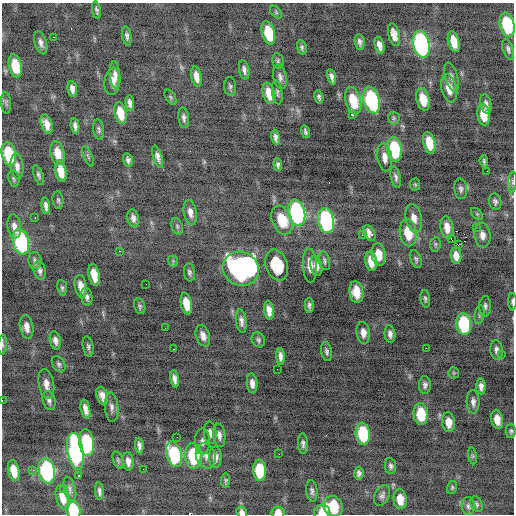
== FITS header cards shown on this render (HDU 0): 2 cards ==
NAXIS1  =                  512 / Axis length
NAXIS2  =                  512 / Axis length

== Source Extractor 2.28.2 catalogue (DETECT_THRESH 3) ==
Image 512 x 512 px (HDU 0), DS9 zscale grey, 1 PNG px = 1 image px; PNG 516 x 516 px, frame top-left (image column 1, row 512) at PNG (2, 3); each listed source drawn as its Kron ellipse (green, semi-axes under 4 px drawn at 4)
Background -0.9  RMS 1.1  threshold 3.23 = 3 sigma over >= 5 px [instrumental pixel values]
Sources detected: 192; all 192 listed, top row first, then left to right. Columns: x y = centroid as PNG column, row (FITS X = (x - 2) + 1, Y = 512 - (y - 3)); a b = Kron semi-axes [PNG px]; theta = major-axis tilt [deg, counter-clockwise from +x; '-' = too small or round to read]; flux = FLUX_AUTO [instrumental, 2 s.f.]
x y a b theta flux
96 10 8 4 -78 170
276 12 7 4 -47 120
507 25 12 7 -77 4400
268 33 12 6 -76 2300
394 34 12 5 -75 500
127 36 9 4 -79 220
54 37 3 3 - 88
360 42 8 5 -82 250
454 42 11 5 -77 1100
41 43 12 6 -74 350
421 44 13 8 -77 17000
379 45 8 4 -75 450
302 47 7 5 -78 160
508 49 10 5 -71 220
278 61 8 5 -78 140
15 66 12 6 -78 2000
244 70 9 5 -78 280
115 75 13 5 -85 340
196 76 10 5 -80 620
280 77 12 6 -77 320
332 77 8 4 -73 270
451 77 15 6 -73 340
112 81 14 8 83 750
230 86 9 6 -86 190
449 88 14 7 -78 1000
72 89 8 4 -82 350
277 92 12 5 -82 190
269 93 11 6 -76 970
171 97 8 5 -57 130
319 97 7 4 -74 170
423 99 11 6 -76 1500
371 100 13 8 -75 9000
353 101 14 7 -75 2200
6 103 11 5 -87 180
130 103 7 4 -84 310
486 104 10 5 -77 280
120 113 11 6 -78 1400
352 115 3 3 - 570
484 115 11 6 -82 1400
184 118 10 5 -82 240
394 118 6 6 - 150
47 124 10 5 -71 620
75 126 8 4 -84 270
99 129 10 5 -81 190
305 132 6 4 -74 160
276 137 8 4 -80 270
429 143 11 6 -78 1400
394 149 12 7 -81 4600
57 153 12 7 -77 1100
9 154 12 7 -77 3300
88 156 11 3 -67 120
158 157 12 4 -72 330
385 157 14 7 -81 610
128 160 7 5 -75 210
484 161 6 3 -84 130
278 165 6 4 -86 180
17 166 12 6 -82 400
61 171 11 5 -79 1200
487 171 2 2 - 100
38 175 10 4 -70 170
396 177 10 5 -78 240
14 179 8 5 -80 140
512 182 10 4 86 170
415 184 6 5 - 100
461 189 10 6 -85 240
58 200 9 5 -82 140
495 202 8 6 -78 210
46 206 8 4 -83 310
190 212 12 6 -80 450
297 213 13 8 -77 12000
477 214 7 4 -45 120
35 217 3 2 - 66
133 218 9 5 -77 320
414 218 14 8 -79 700
282 220 15 10 -68 2000
326 221 13 8 -79 12000
14 226 12 6 -82 400
177 226 9 5 -71 170
447 228 11 6 -81 710
476 228 2 2 - 95
369 233 8 5 -61 460
408 233 13 8 -82 2000
362 235 3 2 - 85
482 235 12 8 -85 510
451 238 2 2 - 570
21 242 13 8 -77 7500
435 244 7 5 82 140
458 245 3 2 - 330
120 251 3 3 - 94
379 255 11 7 -82 1000
456 256 8 5 -82 590
416 259 9 5 -68 170
35 260 9 6 -85 200
173 261 5 5 - 100
324 261 9 5 -76 160
371 261 10 5 -82 1000
277 265 16 11 -73 1700
310 265 17 7 -87 730
316 266 10 6 -78 460
241 269 18 17 - 21000
40 270 9 6 -74 270
189 272 9 5 -82 200
94 275 11 5 -78 1100
146 284 2 2 - 30
81 286 11 6 -80 670
62 288 8 5 -83 150
356 292 11 7 -82 1200
87 297 9 5 -80 250
425 299 8 5 -82 170
512 302 9 3 -89 180
186 304 11 5 -79 1100
309 305 7 4 90 200
140 306 8 5 -75 160
485 306 10 6 88 230
269 310 9 5 -81 560
480 315 9 5 80 160
241 321 12 5 -82 330
464 324 11 7 -84 5500
27 327 12 6 -79 550
165 328 2 2 - 39
363 333 11 6 -83 550
390 334 9 5 -84 330
203 336 11 7 -72 450
55 340 9 5 -77 340
258 340 8 6 -62 170
2 345 10 4 87 160
88 347 10 5 -80 190
426 348 2 2 - 420
173 349 3 2 - 210
497 350 9 6 -84 310
327 352 10 5 -80 210
501 354 4 4 - 90
280 356 8 4 -87 340
59 364 9 6 -59 200
277 369 2 2 - 34
454 373 6 5 - 98
174 379 8 4 -78 350
252 383 10 5 -84 420
46 384 15 7 -80 560
425 385 9 6 -87 240
481 386 8 5 -88 330
102 396 9 5 -72 470
49 400 10 6 -73 260
2 401 2 2 - 55
473 402 11 6 -87 340
112 407 15 6 -85 370
85 409 9 4 -77 470
421 414 11 7 -85 2400
497 419 9 6 -80 750
449 422 10 6 -84 770
511 431 7 5 90 150
210 433 11 6 -85 360
363 434 11 7 -83 4200
219 435 12 6 -83 330
177 437 2 2 - 61
202 442 13 7 -90 340
86 443 13 7 -82 5000
303 444 10 5 -87 230
139 446 8 4 -84 280
75 451 19 8 -81 15000
174 454 13 8 -75 5200
279 454 2 2 - 150
193 456 13 8 -84 4200
206 456 13 9 -70 480
472 456 8 4 -82 120
215 457 10 6 90 450
118 460 9 4 -72 140
128 461 9 5 -83 400
391 466 8 5 -82 220
143 469 2 2 - 62
33 470 3 3 - 140
259 470 10 6 -87 3200
14 471 10 5 -78 1100
47 471 13 8 -80 10000
359 473 6 4 85 220
79 475 3 2 - 73
226 480 7 4 85 110
64 488 2 2 - 180
452 488 6 5 - 110
70 490 13 5 -76 260
99 491 9 4 -84 220
312 491 11 5 -85 230
382 495 11 7 64 260
63 497 12 6 -76 1000
400 499 10 6 -84 970
477 504 8 5 -65 170
333 506 11 9 -70 2600
468 506 9 6 -84 210
73 510 9 7 -76 2900
242 512 6 5 - 280
278 512 7 6 - 600
322 512 8 7 - 990
At the frame edge (FLAGS 8, measured only in part): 9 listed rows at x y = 507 25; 512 182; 512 302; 2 345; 2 401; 73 510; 242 512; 278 512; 322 512